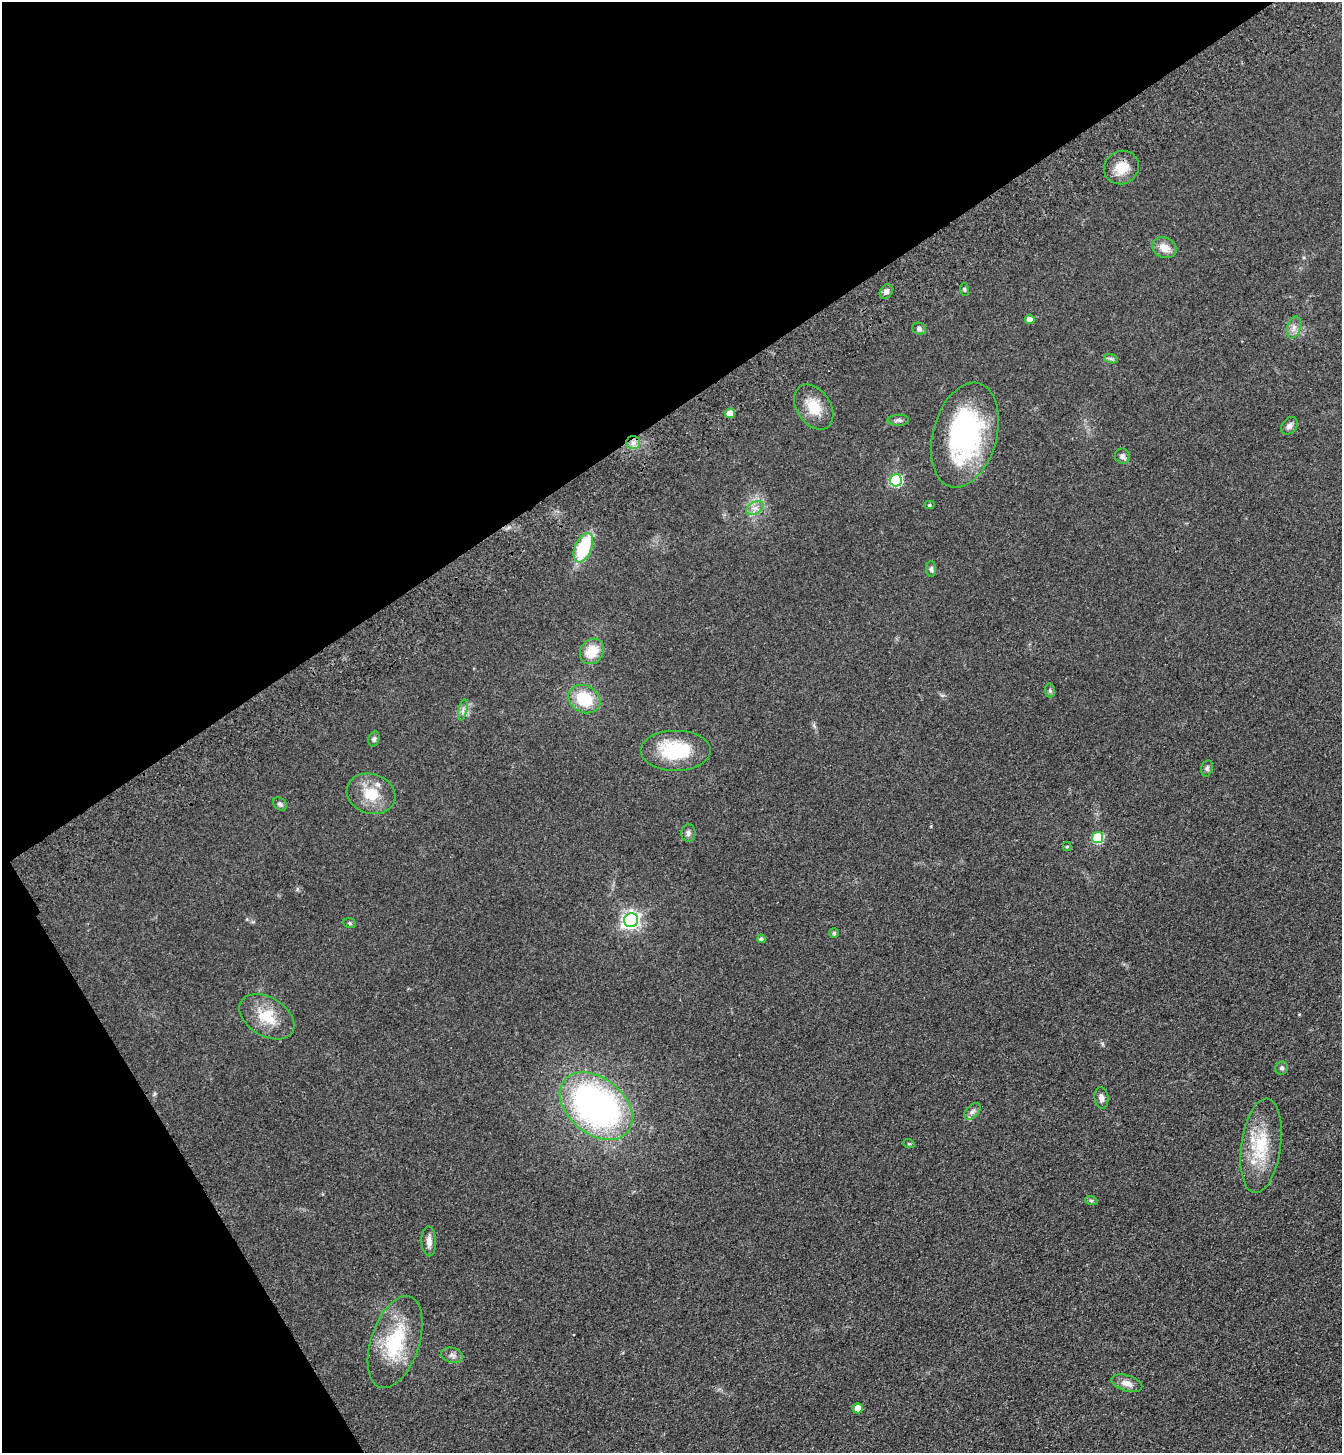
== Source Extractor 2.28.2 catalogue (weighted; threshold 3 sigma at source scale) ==
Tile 5 of 4 x 4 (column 1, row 2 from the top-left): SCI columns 234-1573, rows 3008-4458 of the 5960 x 6014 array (HDU 1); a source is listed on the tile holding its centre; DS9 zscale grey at full resolution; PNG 1344 x 1455 px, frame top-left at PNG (2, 2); each listed source drawn as its Kron ellipse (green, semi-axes under 4 px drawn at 4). Shown black and unused: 34% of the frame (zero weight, under 3 of 4 exposures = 6% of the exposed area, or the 3 px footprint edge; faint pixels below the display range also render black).
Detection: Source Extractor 2.28.2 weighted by HDU 2 'WHT'; one run over the whole footprint, this tile lists its part. Background 0.07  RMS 0.0088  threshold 0.0395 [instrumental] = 3 sigma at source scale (4.5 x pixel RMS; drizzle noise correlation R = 1.50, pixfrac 1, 0.05/0.05 arcsec/px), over >= 5 px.
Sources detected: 53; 1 inside a brighter object's white glare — neither listed nor drawn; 3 inside a brighter listed object's ellipse — not listed separately; the other 49 listed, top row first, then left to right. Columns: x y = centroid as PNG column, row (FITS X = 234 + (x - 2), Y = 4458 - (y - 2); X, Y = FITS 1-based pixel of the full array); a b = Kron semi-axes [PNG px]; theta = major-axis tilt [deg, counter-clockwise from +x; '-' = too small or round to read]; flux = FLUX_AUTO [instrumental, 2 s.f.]
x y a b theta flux
1121 167 18 16 29 15
1164 248 13 10 -24 9.1
964 289 7 4 -83 1.2
886 291 8 6 55 3.9
1030 319 5 4 - 6.8
1294 328 11 6 73 4.5
919 329 7 6 - 2.5
1111 359 7 4 -19 1.6
814 407 24 17 -56 19
730 413 5 4 - 11
898 420 11 5 1 2.4
1289 426 9 7 49 3.5
965 435 53 32 74 130
633 443 7 6 - 4.3
1122 456 7 7 - 3.2
896 480 6 6 - 100
929 505 5 4 - 1.5
755 508 9 6 24 4.1
583 548 15 8 67 52
931 569 8 5 -89 1.9
592 651 13 11 53 17
1050 691 7 5 -78 1.6
584 699 16 13 -27 31
463 710 11 3 79 2.1
374 739 7 5 71 2.1
676 751 35 20 0 52
1207 768 8 5 76 2
371 794 25 19 -18 24
280 804 8 5 -41 2.3
688 833 9 7 -89 2.8
1098 838 5 5 - 59
1067 847 4 4 - 1.2
631 920 7 7 - 340
350 923 6 5 - 1.3
834 933 5 5 - 1.3
761 939 4 4 - 2.1
267 1017 30 19 -31 26
1282 1068 7 6 - 2
1101 1098 11 7 -82 4.2
596 1106 41 28 -39 300
972 1111 10 6 44 2.9
909 1144 6 3 -18 0.94
1261 1146 47 20 82 42
1091 1200 6 4 -18 1.3
429 1241 15 7 -88 5.3
395 1342 48 24 72 57
452 1355 11 7 -13 3.6
1127 1383 16 8 -17 7
858 1408 5 5 - 10